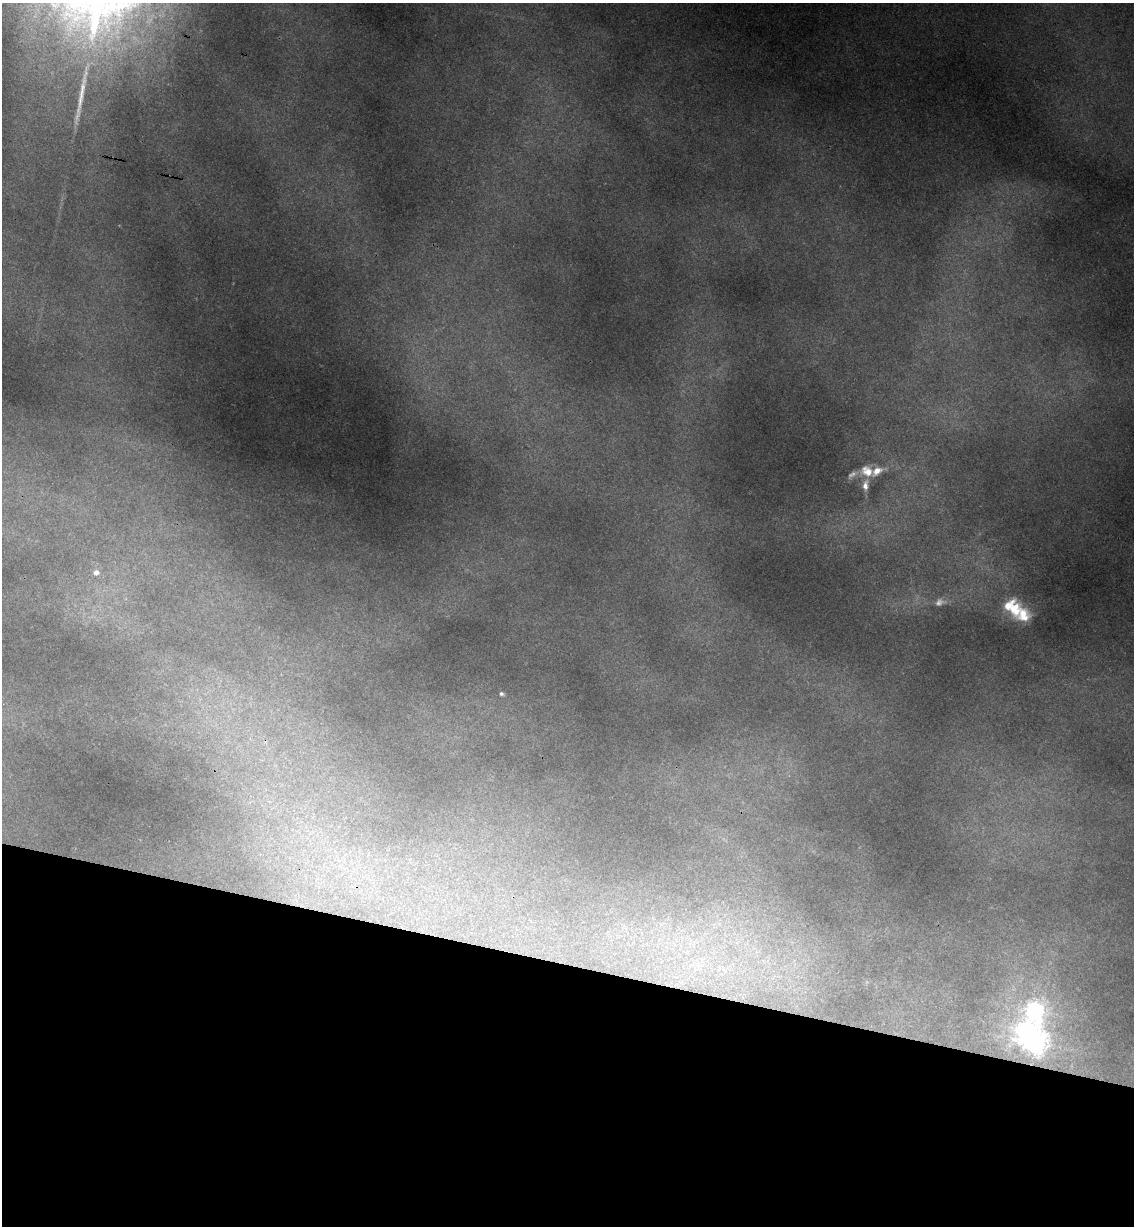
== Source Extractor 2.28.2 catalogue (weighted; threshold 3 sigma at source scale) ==
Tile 15 of 4 x 4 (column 3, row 4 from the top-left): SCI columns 2437-3568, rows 18-1241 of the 4993 x 4930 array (HDU 1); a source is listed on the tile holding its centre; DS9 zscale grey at full resolution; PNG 1136 x 1228 px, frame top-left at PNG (2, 3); no overlay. Shown black and unused: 21% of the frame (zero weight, under 3 of 4 exposures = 6% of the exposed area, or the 3 px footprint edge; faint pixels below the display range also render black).
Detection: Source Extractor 2.28.2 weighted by HDU 2 'WHT'; one run over the whole footprint, this tile lists its part. Background 0.133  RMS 0.0071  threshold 0.0318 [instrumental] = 3 sigma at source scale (4.5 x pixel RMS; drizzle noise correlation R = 1.50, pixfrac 1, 0.05/0.05 arcsec/px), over >= 5 px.
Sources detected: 14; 2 too faint to see at this stretch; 1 inside a brighter object's white glare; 1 long thin detection or spike segment (spike, bleed or trail) — not listed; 3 inside a brighter listed object's ellipse — not listed separately; the other 7 listed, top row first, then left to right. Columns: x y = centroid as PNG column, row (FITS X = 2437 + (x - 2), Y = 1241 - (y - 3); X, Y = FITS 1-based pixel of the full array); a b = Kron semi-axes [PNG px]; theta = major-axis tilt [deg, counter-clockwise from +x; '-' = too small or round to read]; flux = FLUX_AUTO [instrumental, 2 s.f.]
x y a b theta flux
867 471 17 13 -26 12
865 485 15 8 83 6.3
96 572 8 7 - 4.5
1015 609 23 11 -81 19
501 694 6 4 -19 2.2
1034 1010 10 10 - 340
1035 1043 9 8 - 640
Overlapping masked pixels (flux is a lower limit): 1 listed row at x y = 1035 1043